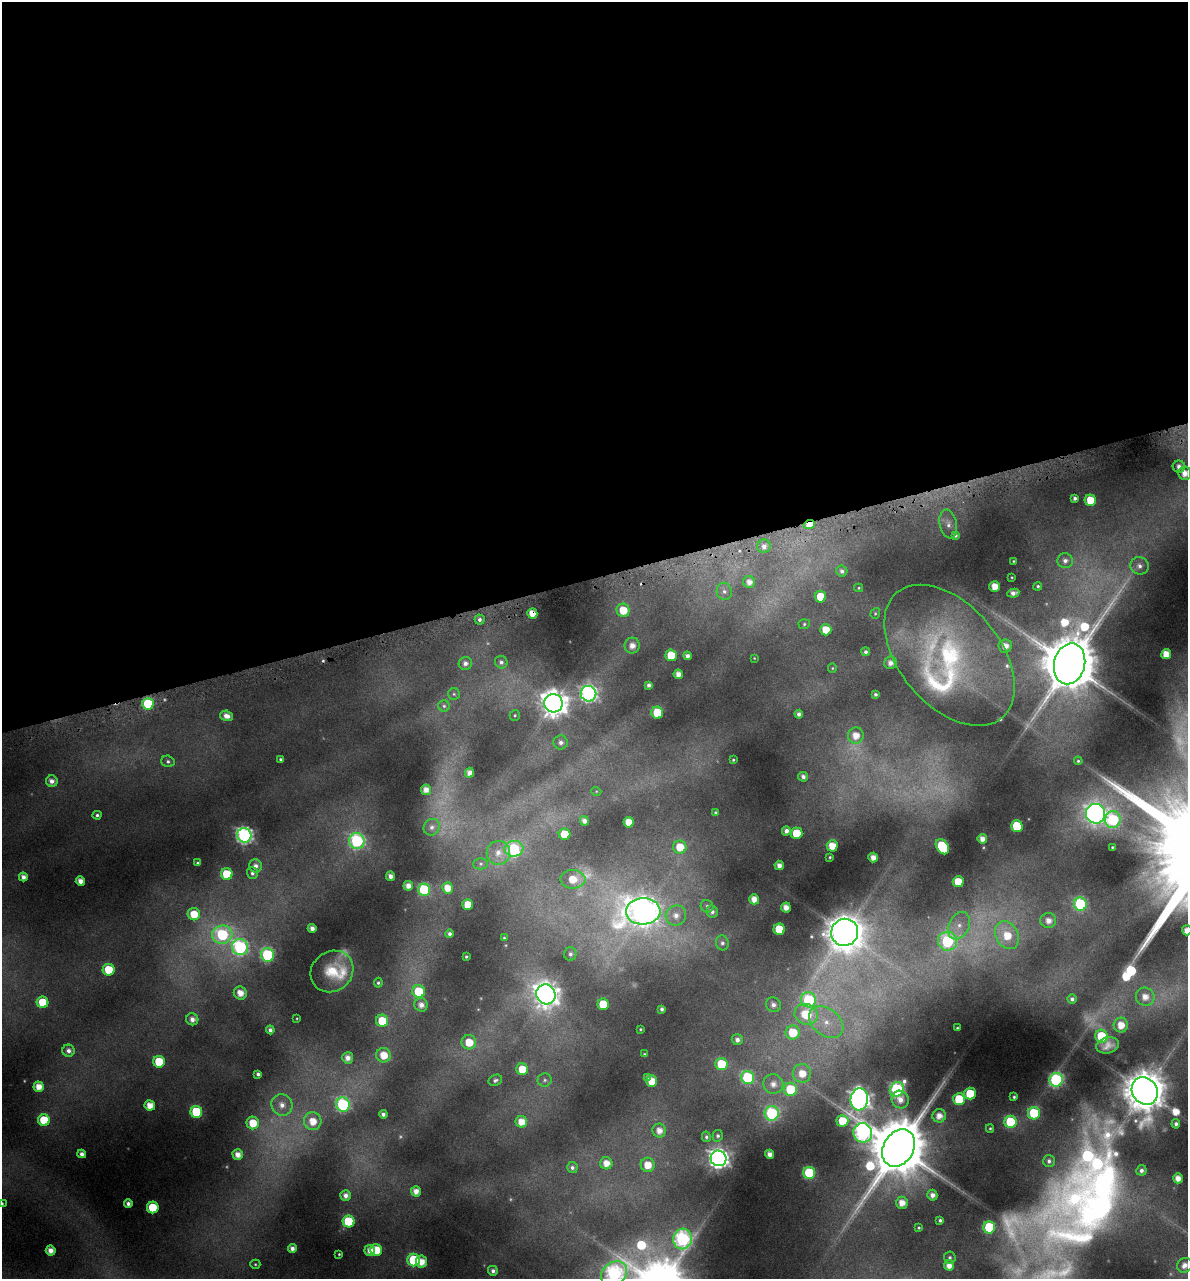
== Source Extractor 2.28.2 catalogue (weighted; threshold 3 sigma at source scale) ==
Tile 2 of 4 x 4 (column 2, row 1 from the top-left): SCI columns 1289-2474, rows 3836-5112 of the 4896 x 5150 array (HDU 1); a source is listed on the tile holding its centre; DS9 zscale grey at full resolution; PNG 1190 x 1281 px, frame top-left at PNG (2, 2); each listed source drawn as its Kron ellipse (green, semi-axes under 4 px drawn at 4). Shown black and unused: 45% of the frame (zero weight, under 4 of 8 exposures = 2% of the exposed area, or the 3 px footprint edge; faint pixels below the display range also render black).
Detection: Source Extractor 2.28.2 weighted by HDU 2 'WHT'; one run over the whole footprint, this tile lists its part. Background -0.0182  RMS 0.0096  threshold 0.0393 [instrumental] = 3 sigma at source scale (4.09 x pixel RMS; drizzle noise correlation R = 1.36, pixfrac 0.8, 0.0396/0.0396 arcsec/px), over >= 5 px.
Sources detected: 258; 19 too faint to see at this stretch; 1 inside a brighter object's white glare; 2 cosmic-ray / hot-pixel residue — neither listed nor drawn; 3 inside a brighter listed object's ellipse — not listed separately; the other 233 listed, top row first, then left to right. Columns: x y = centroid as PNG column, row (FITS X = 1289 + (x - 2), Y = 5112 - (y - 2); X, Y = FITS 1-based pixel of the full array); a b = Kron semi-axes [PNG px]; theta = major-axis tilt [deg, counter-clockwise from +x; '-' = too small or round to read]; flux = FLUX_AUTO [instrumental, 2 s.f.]
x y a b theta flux
1179 467 6 6 - 5.6
1185 473 7 6 - 11
1075 498 4 4 - 2.7
1090 500 5 5 - 24
809 524 6 4 22 10
948 524 15 8 -78 6.5
955 535 4 4 - 2.9
764 546 7 6 - 5.3
1013 561 3 2 - 0.77
1065 561 7 7 - 4.5
1139 566 9 8 - 5.4
842 571 6 5 - 3.4
1012 577 3 2 - 0.7
749 582 6 5 - 7
1038 586 4 4 - 1.5
995 587 5 5 - 14
859 588 4 4 - 1
724 591 8 7 - 4.1
1013 593 6 4 10 5.3
820 597 6 5 - 25
623 610 7 6 - 21
532 613 5 5 - 13
875 613 5 4 - 1.3
480 619 5 5 - 3
804 624 6 5 - 1.6
826 630 5 5 - 18
632 646 8 7 - 7.9
1005 646 7 6 - 9.7
866 652 4 4 - 2.7
1166 654 5 5 - 14
671 655 6 5 - 28
949 655 82 50 -50 190
687 656 4 4 - 4.3
754 658 3 2 - 0.63
501 662 6 6 - 3.5
465 663 7 6 - 4.5
891 663 6 6 - 6.3
1070 664 21 15 75 7300
832 668 5 4 - 1.1
678 674 5 4 - 8.5
649 685 4 4 - 3.8
454 694 6 6 - 1.6
589 694 8 7 - 310
875 694 3 3 - 1.9
554 703 9 9 - 1300
148 704 6 6 - 57
444 706 6 5 - 1.9
657 713 6 6 - 33
799 714 4 4 - 4.3
515 715 5 5 - 1.4
226 716 6 5 - 7.8
856 735 8 8 - 12
561 742 7 7 - 3.9
280 759 3 3 - 1.4
733 760 3 3 - 0.97
168 761 6 5 - 2.3
1078 761 4 4 - 1.4
469 773 5 4 - 6.4
803 777 5 5 - 4.3
52 781 6 5 - 5.5
426 790 5 5 - 8.6
596 791 5 3 - 0.77
715 812 4 4 - 1.3
1095 814 10 9 - 470
97 815 4 4 - 2.1
1113 820 8 7 - 81
584 821 5 4 - 5.2
629 822 5 5 - 15
1017 826 6 5 - 45
432 827 9 7 51 4.7
786 831 4 4 - 5.4
797 833 6 6 - 34
565 834 6 5 - 27
244 835 7 7 - 300
982 839 5 4 - 8.1
357 841 8 7 - 180
832 846 5 5 - 18
680 847 6 6 - 18
942 847 8 5 -53 75
1112 847 3 2 - 0.81
514 849 9 8 - 59
498 853 12 11 - 11
830 857 3 3 - 1.1
873 857 5 5 - 8
198 863 4 3 - 2
481 864 7 5 2 1.9
779 865 5 4 - 6.7
255 866 7 6 - 5
252 873 6 5 - 2.7
227 874 6 5 - 36
390 876 4 4 - 5.7
23 877 4 4 - 5
573 879 12 9 -2 21
80 881 5 4 - 8.2
958 882 5 5 - 23
408 886 5 5 - 7.8
447 888 5 5 - 12
424 890 6 6 - 99
754 899 5 5 - 10
1080 904 6 6 - 120
468 905 5 5 - 18
707 906 6 6 - 2.4
786 907 5 5 - 8.6
643 911 17 13 3 1400
712 912 6 5 - 3.5
194 914 6 6 - 19
676 915 10 10 - 9.2
1048 920 8 7 - 8
959 926 14 10 63 11
312 928 4 4 - 5.6
779 929 5 5 - 35
1187 930 5 5 - 8.4
845 932 14 13 - 2600
450 934 4 4 - 2.9
222 935 10 9 - 96
1007 935 15 11 -62 25
504 938 3 3 - 1
948 941 9 9 - 110
722 943 7 6 - 3
240 947 8 7 - 200
570 954 7 6 - 3.1
267 955 7 6 - 120
466 957 3 3 - 1.3
109 970 6 6 - 31
332 971 22 20 38 28
378 983 5 4 - 1.8
419 991 6 6 - 40
240 993 7 6 - 11
546 994 10 9 - 980
1145 997 9 9 - 12
1072 999 4 4 - 3.1
809 1000 8 7 - 76
43 1002 6 5 - 29
603 1004 6 5 - 34
421 1005 7 6 - 7
773 1005 8 7 - 5.2
662 1009 4 3 - 2.6
806 1014 12 10 -18 37
297 1018 3 2 - 0.69
192 1019 6 6 - 6.7
382 1021 6 6 - 26
826 1022 19 13 -37 22
1121 1025 7 7 - 14
957 1028 3 3 - 0.76
640 1029 3 2 - 0.98
270 1030 4 4 - 3.3
793 1032 7 7 - 34
1101 1036 6 6 - 37
737 1040 5 5 - 4.2
469 1042 7 7 - 20
1108 1045 11 8 14 8.1
68 1051 6 6 - 4.7
644 1054 3 2 - 0.87
384 1055 7 7 - 17
348 1058 6 5 - 7.3
159 1062 6 5 - 36
722 1064 6 6 - 43
522 1069 6 5 - 20
802 1073 9 9 - 17
258 1074 4 4 - 2.8
648 1077 4 3 - 3.5
748 1078 7 6 - 120
495 1080 7 5 25 2.7
545 1080 7 6 - 2.3
1056 1080 7 6 - 170
652 1081 6 5 - 19
773 1084 10 9 - 9.4
39 1087 5 5 - 12
790 1089 6 6 - 43
897 1089 8 6 49 190
1145 1091 14 12 -52 3500
970 1094 6 5 - 37
1014 1097 3 3 - 1.4
859 1099 11 8 84 630
900 1099 9 8 - 9.5
959 1099 6 6 - 41
150 1105 5 5 - 13
282 1105 11 10 - 10
343 1105 7 7 - 150
196 1112 6 6 - 62
772 1113 7 7 - 120
1034 1113 6 6 - 55
383 1114 4 4 - 3.6
939 1116 7 6 - 9.7
44 1120 6 6 - 33
313 1121 9 9 - 16
842 1121 6 6 - 23
521 1122 6 5 - 13
1011 1122 6 6 - 69
253 1123 6 6 - 23
1176 1124 4 4 - 3.6
990 1128 4 3 - 1.3
659 1131 7 6 - 8.8
863 1133 10 9 - 310
718 1136 6 5 - 2.1
706 1137 5 4 - 2
899 1148 20 15 59 8500
82 1154 4 4 - 4.4
770 1154 5 4 - 7
238 1155 5 5 - 8.7
718 1158 8 7 - 540
1049 1161 6 6 - 3.3
606 1163 6 6 - 11
648 1165 7 7 - 16
572 1168 5 5 - 2.9
1141 1170 5 5 - 3.8
809 1173 6 6 - 77
1178 1178 5 5 - 9.4
416 1191 5 5 - 8.5
346 1195 5 5 - 6.2
932 1195 5 5 - 5.5
2 1203 3 2 - 0.84
902 1203 6 6 - 11
128 1204 4 4 - 3.9
153 1207 6 6 - 39
940 1220 4 3 - 2.3
349 1222 6 6 - 59
989 1227 6 6 - 73
919 1228 3 3 - 1.1
683 1239 10 9 - 240
292 1248 4 4 - 5.2
370 1250 5 5 - 8
376 1250 6 6 - 37
51 1251 5 5 - 8.9
339 1254 3 3 - 0.95
950 1257 6 5 - 1.9
414 1260 6 6 - 68
421 1262 6 5 - 13
255 1264 5 4 - 1.3
949 1265 5 5 - 9.8
1185 1265 8 7 - 6.7
493 1271 5 5 - 4
614 1274 14 11 41 250
Overlapping masked pixels (flux is a lower limit): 2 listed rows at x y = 809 524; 532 613
Isophote crosses this tile's border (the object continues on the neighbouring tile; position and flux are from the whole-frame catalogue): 5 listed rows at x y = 1185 473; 1187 930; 2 1203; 1185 1265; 614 1274
Unlisted compact peaks at least as high as the median listed source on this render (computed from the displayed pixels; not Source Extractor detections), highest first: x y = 641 1246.